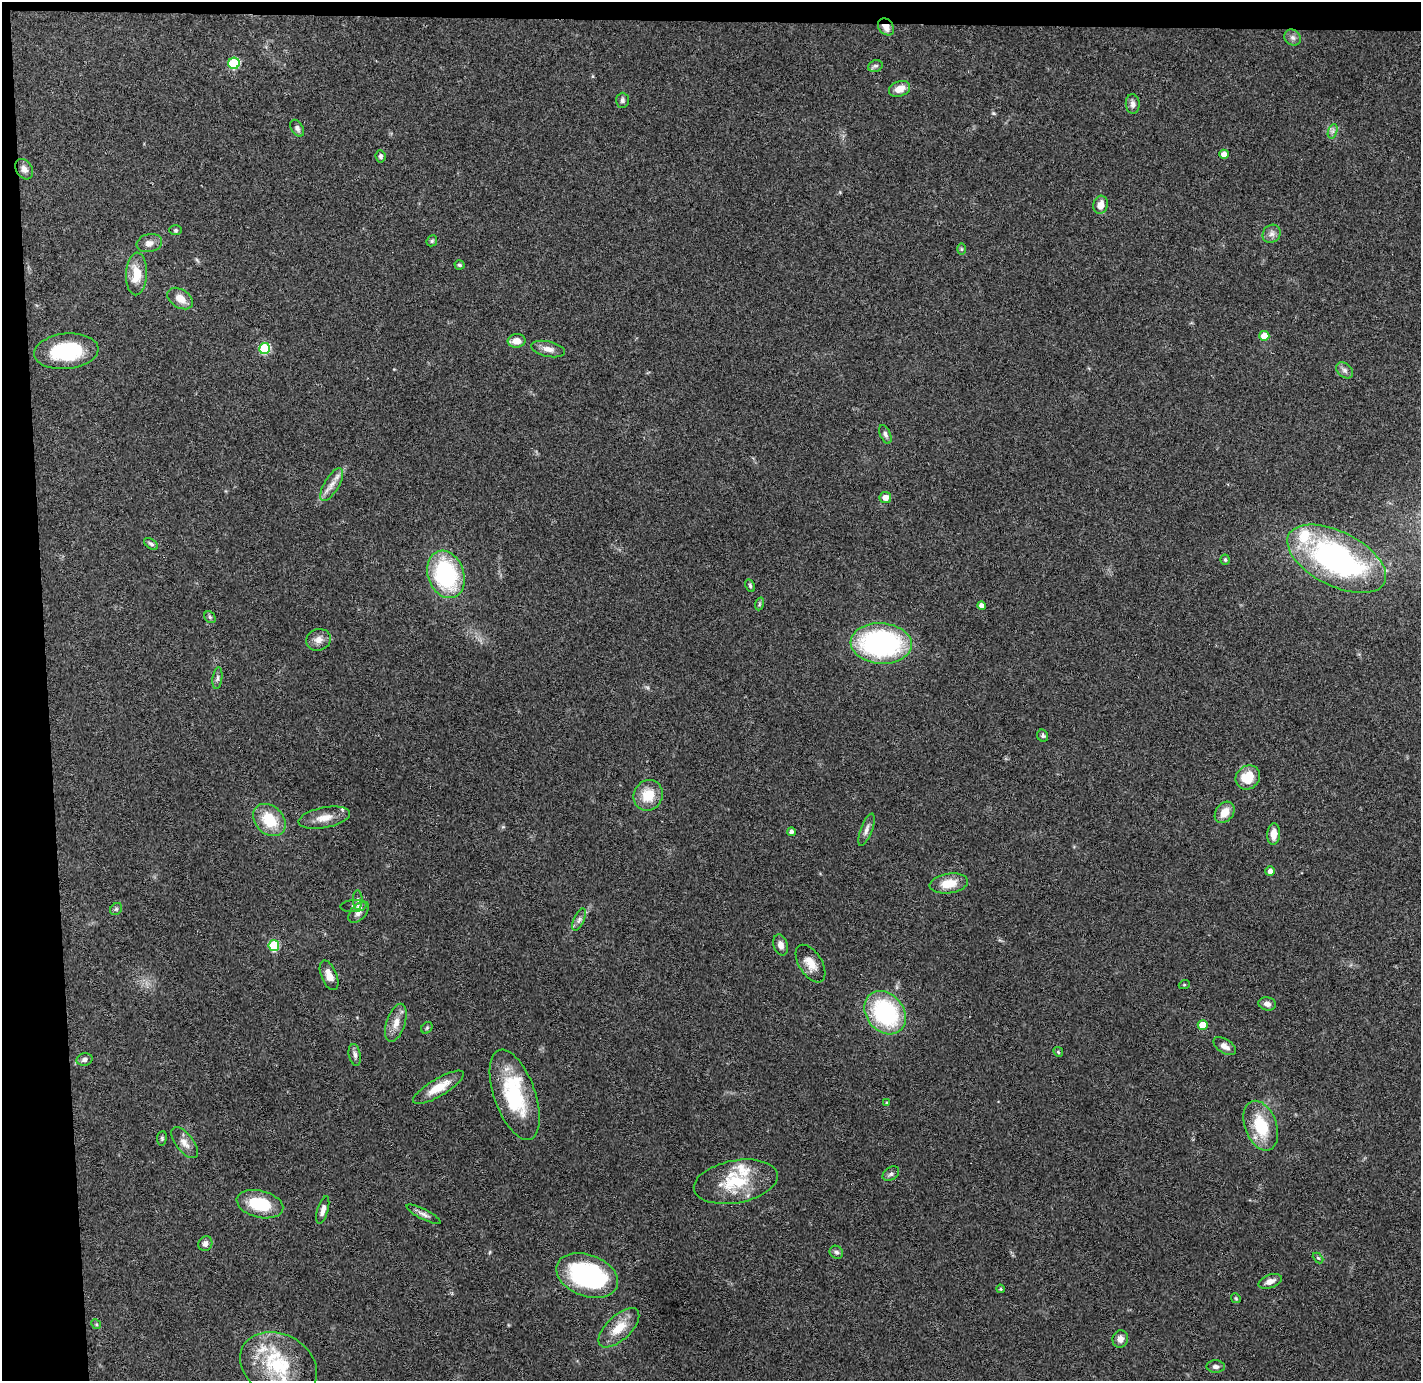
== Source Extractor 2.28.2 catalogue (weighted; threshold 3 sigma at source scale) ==
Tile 1 of 3 x 3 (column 1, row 1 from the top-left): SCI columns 58-1476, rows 2837-4215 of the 4370 x 4295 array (HDU 1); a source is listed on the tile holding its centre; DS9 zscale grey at full resolution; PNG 1423 x 1383 px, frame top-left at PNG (2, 2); each listed source drawn as its Kron ellipse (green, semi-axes under 4 px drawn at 4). Shown black and unused: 5% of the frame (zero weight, under 3 of 4 exposures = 6% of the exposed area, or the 3 px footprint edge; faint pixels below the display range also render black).
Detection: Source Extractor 2.28.2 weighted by HDU 2 'WHT'; one run over the whole footprint, this tile lists its part. Background 0.0824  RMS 0.0056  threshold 0.0254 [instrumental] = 3 sigma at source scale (4.5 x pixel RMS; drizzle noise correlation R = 1.50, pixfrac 1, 0.05/0.05 arcsec/px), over >= 5 px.
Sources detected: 101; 1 inside a brighter object's white glare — neither listed nor drawn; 6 inside a brighter listed object's ellipse — not listed separately; the other 94 listed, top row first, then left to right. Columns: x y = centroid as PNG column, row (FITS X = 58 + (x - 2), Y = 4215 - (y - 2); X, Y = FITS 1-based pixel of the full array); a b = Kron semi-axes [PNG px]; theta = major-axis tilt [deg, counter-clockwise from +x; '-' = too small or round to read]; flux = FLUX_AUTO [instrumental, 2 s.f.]
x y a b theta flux
886 27 9 7 -52 4.7
1293 38 9 7 -44 2.1
234 63 6 5 - 36
875 66 7 5 19 1.4
900 89 11 7 20 6.1
622 100 7 6 - 1.5
1133 104 10 7 -85 2.4
297 128 9 6 -58 1.7
1333 131 7 4 71 1.6
1224 154 4 4 - 3.7
381 156 6 5 - 1.4
24 169 11 8 -59 3
1101 205 9 7 76 5.2
176 230 6 5 - 0.84
1272 234 9 8 - 2.7
432 241 6 5 - 0.83
149 243 13 9 13 3.7
961 249 6 4 -90 0.7
459 265 5 4 - 1.1
136 274 21 10 87 11
180 299 14 9 -32 6.1
1264 336 5 5 - 10
517 341 9 7 2 5.4
265 348 5 5 - 37
548 349 17 7 -12 4.2
66 351 32 18 6 40
1345 370 9 6 -40 2.1
885 434 10 5 -67 1.6
332 484 18 7 59 4.8
885 498 6 5 - 4.3
151 544 8 4 -35 1.3
1337 559 54 27 -27 140
1225 560 5 4 - 0.92
446 574 24 18 -70 67
750 586 7 4 -64 0.95
759 604 6 4 71 0.76
982 605 4 4 - 2.7
210 617 6 5 - 0.94
318 640 12 10 18 4.1
881 643 30 20 -4 110
217 678 11 5 82 1.5
1043 736 6 5 - 1.1
1248 777 13 11 41 14
648 795 15 14 - 13
1225 812 12 8 52 6.8
324 818 26 10 11 7.6
269 820 18 14 -44 18
866 830 17 5 69 2.6
791 832 4 4 - 1.8
1274 834 11 6 87 5.2
1270 871 5 4 - 2.8
949 883 19 9 8 11
358 900 10 4 -89 1.3
354 906 13 6 4 1.9
116 909 6 5 - 1
359 912 13 7 48 3.2
579 919 12 5 66 2.2
274 945 5 5 - 31
781 945 11 7 -72 3.5
811 964 21 11 -58 7.5
329 975 16 7 -68 5.5
1184 985 5 3 - 0.56
1267 1004 9 6 -12 2.7
885 1013 23 18 -51 64
396 1023 20 9 71 5.9
1203 1025 5 5 - 9.8
427 1028 6 5 - 0.83
1225 1046 12 7 -33 3.3
1058 1052 5 4 - 0.69
355 1055 11 6 -79 2.1
84 1060 8 6 15 2.1
438 1087 29 8 31 11
515 1095 47 20 -71 43
887 1103 4 3 - 0.65
1261 1126 26 16 -70 23
162 1138 7 5 83 1
184 1143 18 8 -52 4.5
891 1174 9 6 36 1.6
736 1182 42 21 10 28
260 1204 24 13 -13 25
323 1210 14 5 74 3.1
423 1214 19 5 -27 2.4
205 1244 7 7 - 2.4
836 1252 7 6 - 1.4
1318 1258 6 4 -44 0.66
587 1275 32 20 -20 83
1270 1281 12 6 21 3.7
1000 1289 4 3 - 0.74
1236 1298 5 4 - 0.7
96 1324 5 4 - 0.69
619 1328 25 12 43 12
1120 1339 9 7 72 3.7
278 1365 40 31 -27 39
1216 1367 9 6 -1 1.7
Overlapping masked pixels (flux is a lower limit): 1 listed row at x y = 886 27
Isophote crosses this tile's border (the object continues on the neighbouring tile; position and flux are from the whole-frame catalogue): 1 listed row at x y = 278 1365